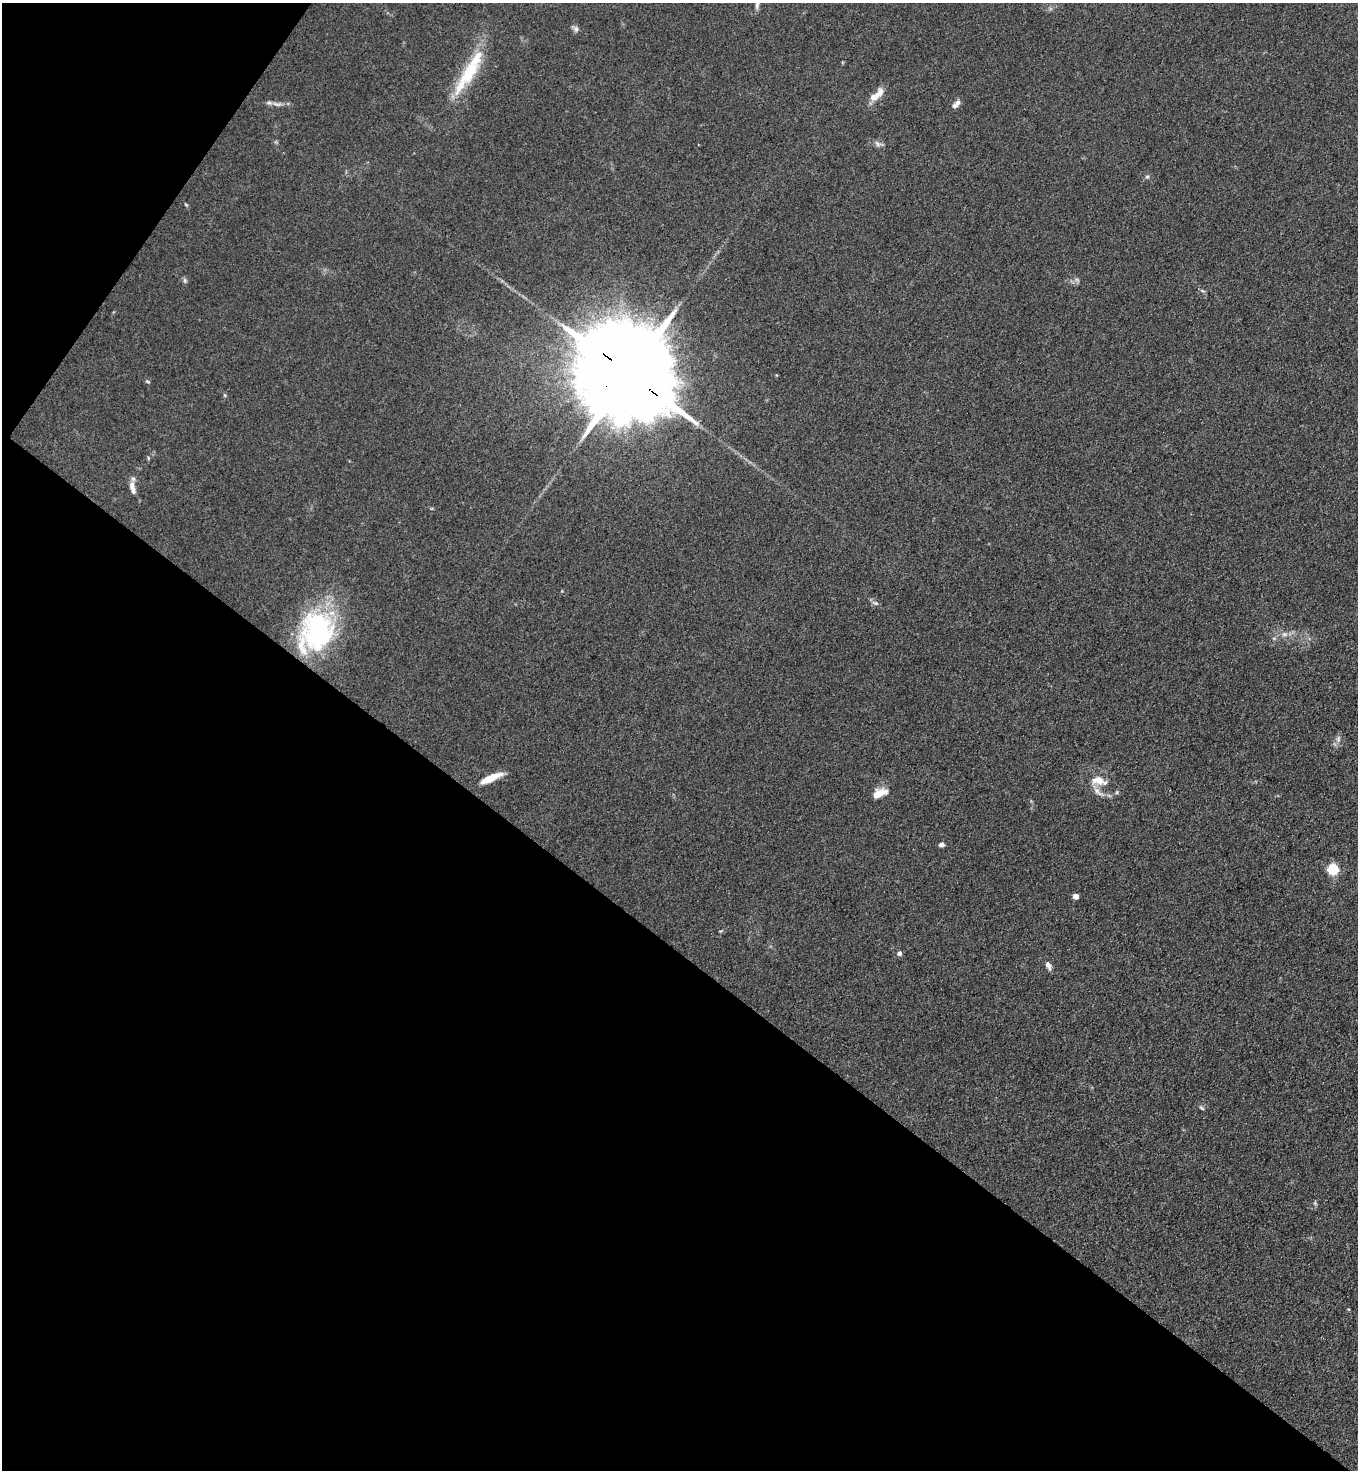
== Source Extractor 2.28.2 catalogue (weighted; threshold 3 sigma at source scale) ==
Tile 9 of 4 x 4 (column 1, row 3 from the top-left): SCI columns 200-1555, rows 1505-2972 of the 5963 x 5945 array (HDU 1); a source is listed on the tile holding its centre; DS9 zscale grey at full resolution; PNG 1360 x 1472 px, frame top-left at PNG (2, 3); no overlay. Shown black and unused: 39% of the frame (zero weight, under 3 of 4 exposures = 5% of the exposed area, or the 3 px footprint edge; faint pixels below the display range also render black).
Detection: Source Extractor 2.28.2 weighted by HDU 2 'WHT'; one run over the whole footprint, this tile lists its part. Background 0.104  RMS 0.0074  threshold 0.0334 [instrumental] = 3 sigma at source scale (4.5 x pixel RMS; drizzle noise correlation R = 1.50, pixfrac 1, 0.05/0.05 arcsec/px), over >= 5 px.
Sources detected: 33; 1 inside a brighter object's white glare — not listed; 5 inside a brighter listed object's ellipse — not listed separately; the other 27 listed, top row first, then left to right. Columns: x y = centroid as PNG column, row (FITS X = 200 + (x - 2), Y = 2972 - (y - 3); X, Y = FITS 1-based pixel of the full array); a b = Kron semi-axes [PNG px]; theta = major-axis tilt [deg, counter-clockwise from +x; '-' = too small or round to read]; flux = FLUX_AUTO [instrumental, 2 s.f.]
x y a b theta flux
757 5 10 5 81 2.6
576 29 8 7 - 2.4
468 73 56 15 56 39
877 95 24 9 41 9.2
958 103 9 7 70 2.9
277 104 16 6 -7 3.9
877 144 10 6 -46 2.6
1147 177 6 4 1 1.2
186 205 6 3 -20 0.82
185 280 8 4 -81 1.5
629 374 38 21 -39 24000
147 382 6 4 -34 1.1
132 486 13 8 -81 4.4
875 603 10 5 -24 2.1
319 631 46 42 -80 110
1284 634 8 6 19 2.8
1338 739 11 6 77 2.9
491 778 25 7 24 13
1099 781 20 10 -14 10
1098 792 20 6 -40 5.3
879 793 18 8 24 9.6
941 845 6 5 - 2.6
1333 869 6 5 - 52
1075 896 4 4 - 6.7
899 953 5 4 - 3.2
1048 965 11 6 -68 3.6
1201 1108 8 5 -44 1.4
Overlapping masked pixels (flux is a lower limit): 1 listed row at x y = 629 374
Isophote crosses this tile's border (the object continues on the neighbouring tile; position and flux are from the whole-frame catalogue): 1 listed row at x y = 757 5